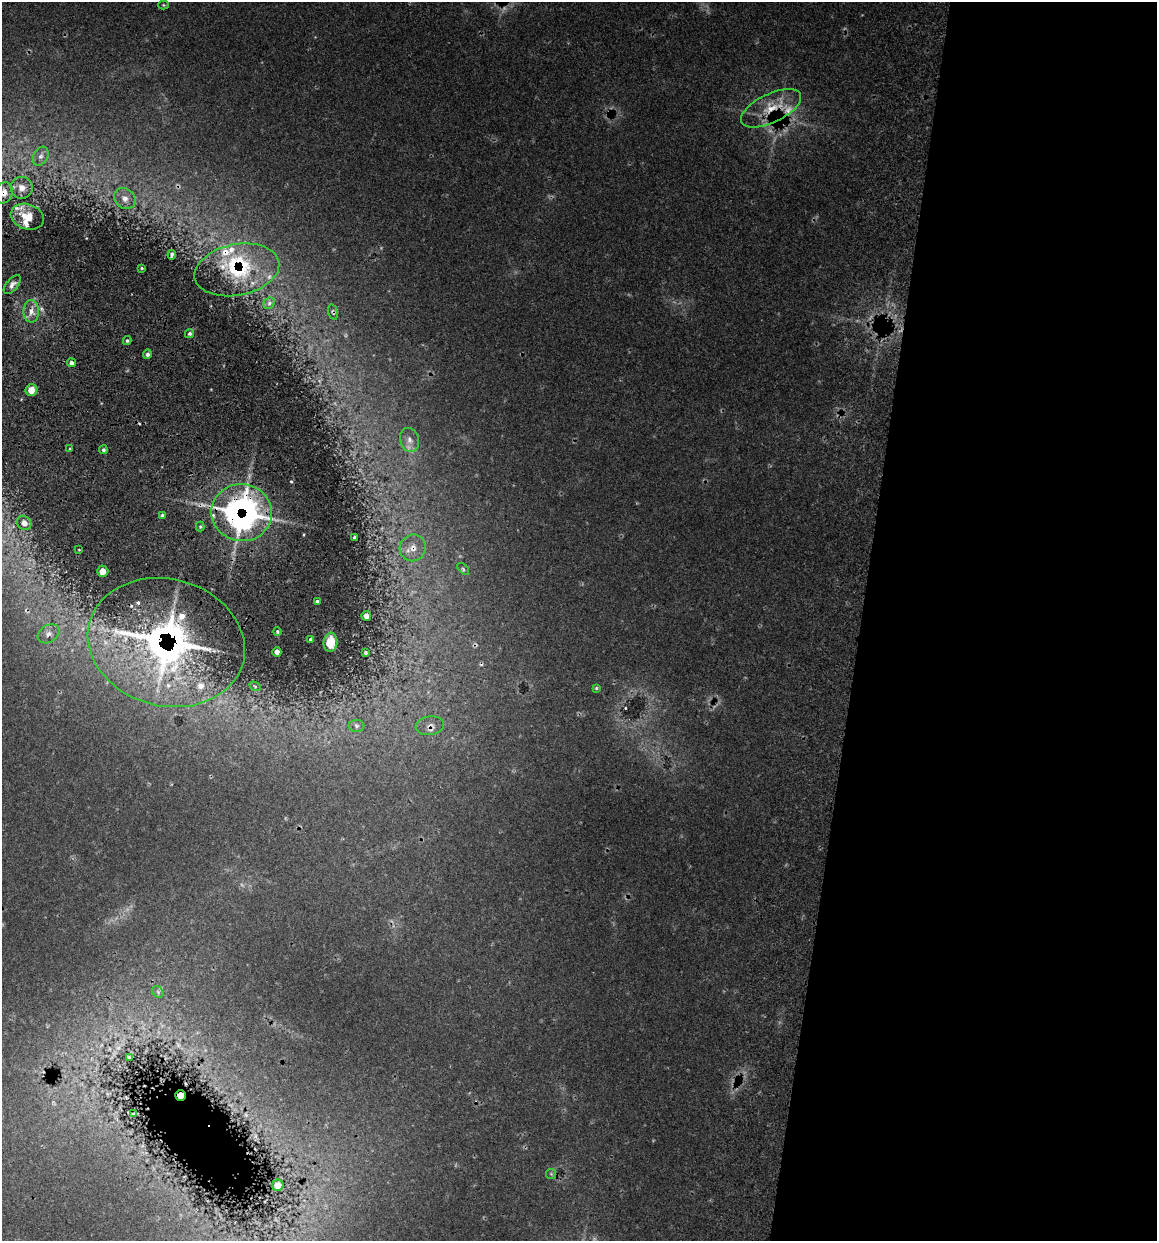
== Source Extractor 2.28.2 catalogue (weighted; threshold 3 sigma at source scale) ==
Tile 12 of 4 x 4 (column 4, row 3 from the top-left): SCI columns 3647-4801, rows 1254-2492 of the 5096 x 4990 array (HDU 1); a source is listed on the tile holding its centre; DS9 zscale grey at full resolution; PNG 1159 x 1243 px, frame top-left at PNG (2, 2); each listed source drawn as its Kron ellipse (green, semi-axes under 4 px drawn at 4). Shown black and unused: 26% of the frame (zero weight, under 3 of 5 exposures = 12% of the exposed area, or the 3 px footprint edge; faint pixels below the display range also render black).
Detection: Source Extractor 2.28.2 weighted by HDU 2 'WHT'; one run over the whole footprint, this tile lists its part. Background 0.0943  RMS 0.0046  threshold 0.0206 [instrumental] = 3 sigma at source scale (4.5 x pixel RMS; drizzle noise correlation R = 1.50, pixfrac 1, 0.05/0.05 arcsec/px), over >= 5 px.
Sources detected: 64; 2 too faint to see at this stretch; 1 cosmic-ray / hot-pixel residue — neither listed nor drawn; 11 inside a brighter listed object's ellipse — not listed separately; the other 50 listed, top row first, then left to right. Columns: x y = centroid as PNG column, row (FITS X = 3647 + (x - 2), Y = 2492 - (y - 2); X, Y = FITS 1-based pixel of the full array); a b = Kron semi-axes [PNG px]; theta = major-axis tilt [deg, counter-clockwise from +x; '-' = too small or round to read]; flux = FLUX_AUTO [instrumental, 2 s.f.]
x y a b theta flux
164 5 5 4 - 0.54
771 108 32 14 26 13
41 156 10 7 61 2
22 188 11 11 - 3.5
3 193 11 9 59 3.4
125 199 11 9 -41 3
27 217 17 12 -19 6.5
172 255 4 3 - 0.82
142 268 4 3 - 0.66
237 270 43 25 11 27
12 285 11 5 50 1.9
269 303 6 5 - 1
31 311 11 7 -89 3.2
333 312 8 4 -75 0.83
190 333 5 4 - 1.1
127 341 4 3 - 0.79
147 354 4 4 - 1.2
71 363 4 4 - 1.8
31 390 6 5 - 6
410 440 12 9 -71 3.1
70 449 3 2 - 0.51
103 450 4 4 - 0.98
242 513 30 28 -9 150
162 515 4 3 - 0.87
24 523 8 6 -46 1.8
200 527 5 4 - 0.65
354 538 3 3 - 0.88
413 548 13 13 - 5.4
79 550 3 2 - 0.3
463 569 7 2 -45 0.5
103 571 5 5 - 3.8
317 602 4 3 - 1.1
366 616 5 4 - 1.5
277 631 4 3 - 0.67
49 634 11 8 32 2.7
311 639 3 3 - 0.89
166 642 79 63 -15 180
330 642 9 7 84 5.5
277 652 4 4 - 2
366 653 3 3 - 0.67
255 686 6 4 -31 0.61
596 688 4 3 - 0.51
357 726 8 6 -2 1.2
430 726 14 9 9 2.8
158 992 6 5 - 0.95
129 1057 4 2 - 0.54
180 1096 5 5 - 2.6
133 1114 3 2 - 0.41
551 1174 5 5 - 0.64
278 1185 6 5 - 1.7
Overlapping masked pixels (flux is a lower limit): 9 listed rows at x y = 771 108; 3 193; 237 270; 333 312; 242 513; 413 548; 166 642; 430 726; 180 1096
Isophote crosses this tile's border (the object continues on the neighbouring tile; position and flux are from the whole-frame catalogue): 1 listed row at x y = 3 193